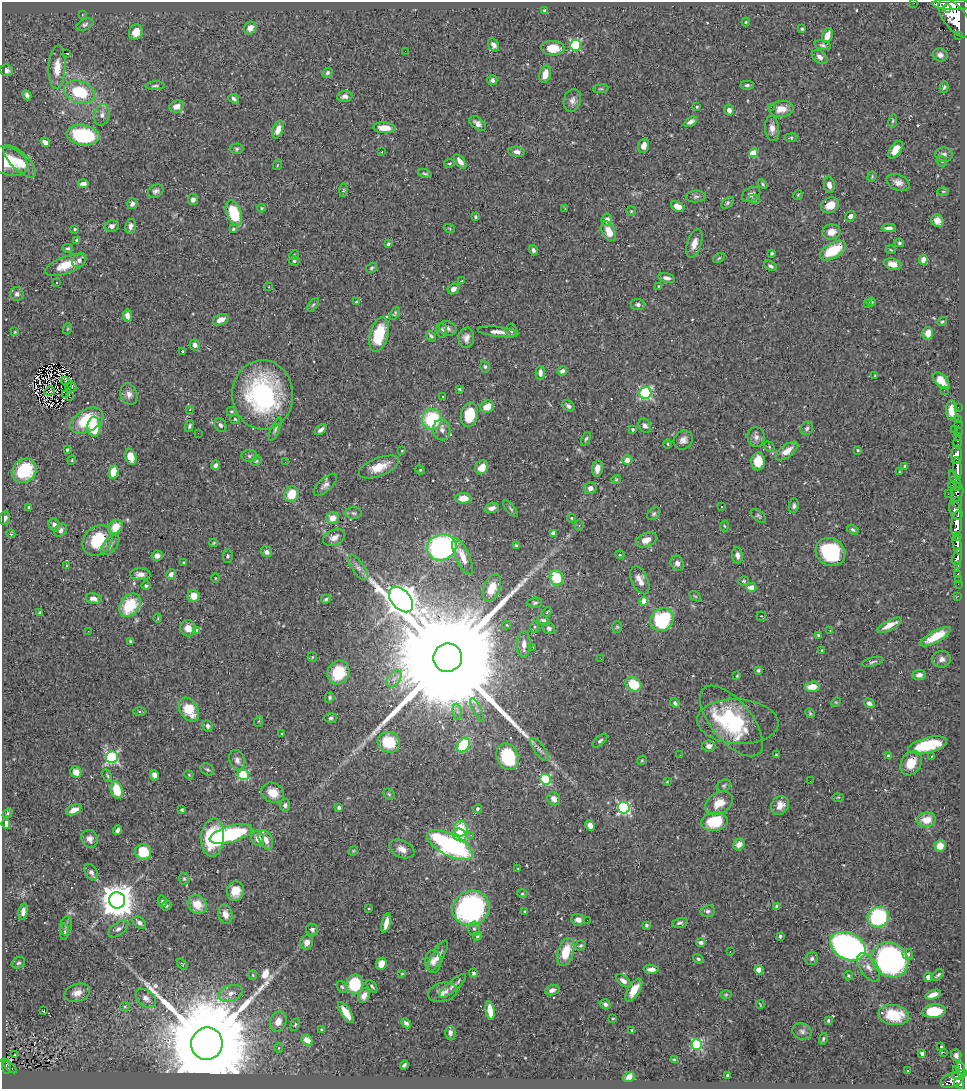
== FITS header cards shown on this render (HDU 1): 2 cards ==
NAXIS1  =                  963
NAXIS2  =                 1087

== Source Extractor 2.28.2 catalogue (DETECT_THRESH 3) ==
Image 963 x 1087 px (HDU 1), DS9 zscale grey, 1 PNG px = 1 image px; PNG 967 x 1091 px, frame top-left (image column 1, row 1087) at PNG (2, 2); each listed source drawn as its Kron ellipse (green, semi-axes under 4 px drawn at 4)
Background 0.539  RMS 0.021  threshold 0.0645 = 3 sigma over >= 5 px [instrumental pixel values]
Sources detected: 527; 4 with non-positive FLUX_AUTO (blend fragments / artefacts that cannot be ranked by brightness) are neither listed nor drawn; of the other 523, the 500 brightest by FLUX_AUTO listed and drawn (23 fainter detections omitted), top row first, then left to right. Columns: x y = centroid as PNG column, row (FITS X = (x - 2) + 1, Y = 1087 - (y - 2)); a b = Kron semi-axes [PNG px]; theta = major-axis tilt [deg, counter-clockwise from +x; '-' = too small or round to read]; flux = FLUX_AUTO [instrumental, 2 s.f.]
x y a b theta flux
914 3 2 2 - 8.2
952 5 20 5 -2 3400
947 8 4 2 - 450
545 11 4 3 - 3.3
82 15 2 2 - 1
955 18 23 11 -51 5900
746 22 4 3 - 1.6
85 25 9 5 26 3.7
250 28 7 6 - 12
802 29 4 4 - 1.9
136 32 8 6 69 16
959 35 3 3 - 72
827 36 7 5 72 14
494 45 7 5 -59 5.7
575 45 5 5 - 160
822 45 8 4 -17 3.1
553 48 12 7 -2 24
405 51 2 2 - 1.8
66 53 3 3 - 16
940 55 7 6 - 7.4
820 57 9 6 -37 6.3
57 67 21 8 86 24
6 70 6 5 - 5.5
327 73 5 4 - 3.1
545 74 9 5 76 19
492 80 5 5 - 4.2
747 85 7 4 1 3
155 86 9 3 3 2.2
944 87 6 4 77 2.3
601 89 7 3 7 2
80 92 15 11 -20 67
27 95 5 4 - 3.8
345 96 7 5 6 5.7
234 99 6 4 -39 3.6
572 100 11 8 74 7.3
177 106 7 6 - 12
697 107 4 3 - 1.6
771 107 2 2 - 23
781 109 12 8 6 15
729 110 5 5 - 6.2
102 115 11 7 79 7.9
893 121 6 3 81 1.7
690 122 7 4 31 6.2
477 123 9 5 -38 6.7
384 128 11 5 -3 20
772 128 12 7 -85 10
278 130 9 5 70 14
83 135 16 10 -9 130
791 138 6 4 8 2
45 142 5 4 - 6.9
644 146 7 5 73 8.9
237 149 7 5 1 2.7
895 150 10 5 56 15
382 152 3 2 - 1.2
517 152 8 5 -7 6.4
753 153 4 4 - 40
944 155 9 7 -7 6.4
8 161 21 13 -23 47
20 161 21 8 -44 21
942 161 6 5 - 2.5
460 162 8 4 -52 8.4
449 163 5 3 - 1.6
277 165 5 3 - 1.3
425 174 7 3 -18 2.5
872 177 5 4 - 1.8
898 182 12 7 -23 9
83 184 5 4 - 7.1
763 184 5 3 - 2
829 185 8 5 -80 8.1
343 190 7 4 88 2.1
156 191 8 6 28 4.8
943 191 6 4 -1 1.7
751 194 9 6 26 5.9
798 195 5 4 - 1.5
696 196 10 6 1 4.2
754 199 6 4 -12 2.3
193 200 5 5 - 5.5
728 203 7 5 42 2.7
132 204 5 5 - 5.6
830 205 9 7 27 17
678 207 7 4 -26 13
262 208 4 4 - 1.6
565 208 3 2 - 1.7
631 211 5 4 - 1.6
234 213 13 7 -70 69
850 216 6 4 54 5.8
475 217 3 3 - 2
607 220 6 5 - 8.1
937 221 7 6 - 8.9
112 226 7 6 - 6.1
130 226 7 5 77 7.4
449 228 5 3 - 1.4
889 228 7 4 0 5.6
75 229 3 2 - 1.5
233 229 4 3 - 1.7
609 231 10 6 -65 19
831 232 9 7 13 14
77 240 4 3 - 2.3
694 243 15 7 72 11
899 243 5 4 - 2.2
388 244 4 3 - 2.6
68 248 5 4 - 2.7
533 250 5 4 - 4.3
891 250 5 3 - 1.3
833 251 14 7 31 52
772 253 3 3 - 2.1
294 255 5 3 - 1.4
719 258 6 3 36 1.6
79 260 8 6 53 6
923 260 5 4 - 14
294 261 5 4 - 2.3
893 264 9 5 -18 12
65 265 21 8 20 26
770 266 7 4 -29 3.9
371 268 6 4 33 2.7
667 278 8 5 -15 5.4
462 281 3 2 - 1.5
57 283 3 2 - 1.1
658 286 3 2 - 1.1
269 287 3 2 - 2.8
453 289 6 5 - 6.7
17 294 7 7 - 4.4
356 302 3 3 - 2.3
871 302 5 4 - 3.2
867 303 3 2 - 3.5
638 304 7 5 -7 4.3
313 305 8 4 53 2.4
395 313 7 4 62 2.2
127 316 6 4 -85 8.2
221 320 8 5 24 11
942 321 5 4 - 2.1
448 328 9 7 -24 4.9
67 329 5 3 - 1.4
442 330 7 5 -82 4.4
511 331 7 5 -82 3.2
15 332 4 4 - 1.2
498 332 20 5 -6 10
928 333 6 5 - 19
379 335 18 9 74 59
431 336 6 4 -54 2.8
466 338 10 7 84 9.3
195 345 5 5 - 6.8
182 351 3 2 - 1.9
485 367 6 4 -73 2.4
562 371 5 4 - 7.5
540 373 7 4 -88 7.9
875 376 3 2 - 1.1
65 381 4 2 - 1.5
941 381 10 6 -47 17
68 386 4 2 - 2.4
72 386 5 3 - 1.6
459 389 3 3 - 1.5
944 390 3 2 - 1.4
49 391 5 2 - 1.5
645 393 6 6 - 220
66 394 2 2 - 1.2
129 394 11 8 -72 7.8
263 395 35 30 -88 210
70 397 3 2 - 1.5
442 397 3 3 - 4.1
568 406 7 5 -35 3.9
487 407 7 6 - 18
958 407 2 2 - 11
190 410 4 3 - 1.8
952 410 10 5 89 19
231 412 5 5 - 2.1
469 415 12 8 77 41
235 419 5 4 - 2
432 419 10 10 - 91
958 419 2 2 - 9
87 421 18 11 29 65
220 425 7 5 -63 3.7
958 425 2 2 - 11
189 426 6 4 65 2.5
645 426 7 6 - 4.9
94 427 10 6 -88 51
807 428 7 6 - 3.4
275 429 12 4 66 3.9
632 429 4 4 - 2.5
321 430 7 4 37 4.8
442 430 10 8 -84 8.8
954 430 4 3 - 130
958 432 3 2 - 16
198 433 2 2 - 3.1
958 436 3 2 - 24
756 437 10 8 -84 6.7
586 439 7 4 64 2.6
683 440 10 9 - 8.2
958 442 6 3 -90 49
668 444 4 3 - 1.5
769 447 5 4 - 1.9
67 450 3 3 - 2.2
858 450 4 3 - 1.9
402 451 4 3 - 1.2
787 451 13 6 36 13
957 455 9 5 89 1300
249 456 8 6 -1 3.2
130 457 8 5 -69 17
72 460 5 3 - 1.4
627 460 5 5 - 11
256 461 6 4 27 2
758 461 9 7 89 26
285 462 2 2 - 1
215 465 5 4 - 3.9
905 466 3 3 - 2.9
379 467 21 9 21 26
482 467 7 6 - 18
597 468 8 5 82 10
957 468 11 4 -87 1300
420 470 5 4 - 1.7
24 471 13 11 41 72
113 472 7 4 78 27
900 472 3 2 - 1.1
616 479 5 4 - 1.7
955 479 10 4 -60 480
325 485 14 6 43 7
955 486 7 3 -17 390
590 488 6 6 - 6.9
957 493 9 6 74 500
291 494 8 6 65 33
948 494 2 2 - 5.7
463 498 8 5 -1 17
957 503 5 4 - 400
722 506 3 3 - 2.6
794 506 7 5 83 3.4
29 507 4 3 - 1.9
492 508 7 4 17 6.3
511 509 10 4 -50 2.4
956 510 10 6 -67 1400
354 513 8 6 -4 3.6
654 514 7 5 46 3
758 516 9 5 -39 2.7
5 518 7 5 81 4.5
332 518 6 6 - 16
571 518 4 4 - 1.4
957 524 13 5 84 2600
54 525 6 5 - 6.5
579 525 5 4 - 1.8
724 526 5 3 - 1.4
115 527 8 6 47 24
61 530 7 5 46 5.6
853 530 6 4 -32 3.2
553 533 4 4 - 14
11 534 4 3 - 1.2
958 536 4 3 - 450
334 537 11 7 24 11
98 540 16 13 49 62
646 540 11 7 23 15
214 543 4 3 - 1.4
110 545 12 6 50 6
957 545 10 4 -78 1300
517 546 3 3 - 2.2
442 547 15 13 19 280
266 552 6 5 - 5.3
830 552 15 13 -34 98
620 555 4 3 - 1.2
737 555 8 5 -83 6.7
157 556 5 5 - 6.8
228 556 6 5 - 2.6
463 556 19 7 -65 21
957 557 8 4 76 370
184 563 3 3 - 1.7
677 563 8 6 -62 7.5
67 565 3 2 - 2.3
957 565 3 3 - 110
358 567 15 6 -54 7.8
140 574 10 6 -2 7.5
171 574 5 4 - 7.2
958 574 4 3 - 63
215 578 5 3 - 1.2
556 578 7 6 - 53
958 579 2 2 - 6.8
640 580 15 8 -67 11
744 581 5 5 - 2.2
958 584 2 2 - 7.7
146 586 4 4 - 2.6
751 587 5 4 - 12
492 588 14 8 68 32
193 596 6 6 - 18
695 596 6 3 -36 1.6
958 596 2 2 - 6.6
94 599 8 5 -9 7.6
326 599 5 4 - 2.4
401 600 14 9 -49 3100
644 601 4 4 - 33
535 603 7 5 4 3
130 605 13 9 54 63
547 612 5 3 - 1.2
40 613 3 3 - 2.4
761 616 5 4 - 1.8
158 618 5 3 - 1.2
662 620 12 10 42 120
544 621 7 4 -35 4.2
507 625 4 4 - 1.4
889 625 14 5 27 15
535 627 6 4 90 1.8
617 627 6 5 - 2
188 628 8 7 - 15
549 628 6 5 - 3.5
830 630 3 2 - 2.1
88 631 3 2 - 1.8
197 631 4 4 - 11
818 635 4 3 - 1.8
935 637 17 6 29 29
130 641 3 3 - 1.7
524 644 13 7 88 11
533 648 3 2 - 2.2
822 650 3 3 - 2.6
312 657 5 4 - 1.6
448 658 14 14 - 130000
601 659 2 2 - 3.1
942 659 9 8 - 6.6
872 662 11 4 13 3.2
758 670 4 4 - 2.4
338 672 12 10 63 54
919 675 7 5 6 5.7
737 676 4 3 - 1.4
394 679 9 6 53 6.3
633 684 8 6 -30 47
812 687 7 5 4 18
330 697 5 4 - 2.5
836 702 5 4 - 1.4
675 703 5 4 - 3.1
869 703 5 4 - 4.5
189 709 13 9 -58 40
477 709 12 3 -65 3
139 712 6 3 -1 2.1
457 712 8 4 -81 4.6
810 713 5 4 - 1.8
331 718 6 5 - 3.1
259 721 5 3 - 1.5
731 721 43 20 -50 120
738 721 41 22 -4 99
208 726 6 5 - 4.8
281 734 3 2 - 1.4
600 741 9 4 43 3.5
389 742 11 10 - 47
463 745 8 6 57 71
927 745 20 7 15 69
709 746 6 5 - 8.5
539 750 13 5 -52 5.6
680 755 2 2 - 2.2
776 755 3 3 - 1.9
889 756 3 3 - 5.9
931 756 3 2 - 1.4
112 757 6 6 - 220
507 757 14 10 -65 83
237 760 10 7 -71 6.6
642 760 5 3 - 1.4
911 763 13 10 59 23
207 769 7 5 -36 2.8
76 772 6 5 - 9.7
107 775 6 3 -63 2
154 775 5 4 - 8.9
189 775 5 3 - 1.3
243 775 5 5 - 120
545 779 5 5 - 130
810 781 2 2 - 2.5
667 782 4 3 - 1.1
724 786 7 5 38 2.8
117 790 9 5 -75 40
273 793 12 9 -27 20
389 794 6 5 - 2.1
838 797 6 4 2 1.8
554 799 7 6 - 8.2
719 803 15 10 31 25
285 805 6 5 - 4.4
780 805 10 8 59 14
339 808 4 4 - 2.8
624 808 6 5 - 240
478 809 4 4 - 2.8
74 810 8 5 25 9.9
182 810 4 3 - 2.2
8 813 5 4 - 1.9
926 820 9 7 8 21
715 822 13 9 7 61
6 824 5 4 - 13
590 826 5 4 - 11
461 829 8 7 - 37
118 830 5 3 - 4.6
231 834 22 8 16 180
460 835 7 6 - 31
471 835 3 3 - 1.6
213 837 19 11 85 82
258 838 7 6 - 12
90 839 9 8 - 7.5
266 840 10 6 -64 11
739 844 6 5 - 10
450 845 25 10 -27 350
940 846 6 5 - 15
402 849 13 8 -24 11
353 851 5 4 - 1.5
143 852 8 8 - 42
518 869 3 2 - 1.1
91 872 9 6 -60 5.9
184 879 6 5 - 2.2
235 891 10 8 76 19
522 894 5 3 - 1.7
117 900 8 8 - 3500
162 901 6 4 -77 2
197 904 10 8 -42 23
166 906 5 4 - 2.6
777 906 4 3 - 2.4
471 908 19 17 26 350
369 909 3 2 - 1.5
525 911 3 2 - 1.4
708 911 7 6 - 3.5
23 912 8 4 80 6.2
225 914 10 7 -78 11
878 917 11 10 - 140
578 920 7 5 -13 6.6
587 920 2 2 - 2.2
139 923 7 5 -39 4.3
386 923 10 4 77 11
680 923 8 4 15 3.5
646 925 4 4 - 3
66 926 9 6 81 3.9
118 929 11 6 37 5.6
312 929 6 5 - 4.4
474 929 7 5 90 3.7
64 932 8 3 85 2.3
478 936 4 3 - 2.2
780 936 3 3 - 1.9
701 942 5 4 - 3.9
307 943 7 6 - 8.1
581 945 6 5 - 2.3
848 946 19 13 -27 620
566 952 14 7 73 35
730 952 3 2 - 2.7
908 954 5 5 - 3.4
438 956 17 5 61 8.7
698 959 5 4 - 2.6
812 959 7 6 - 3.8
890 960 19 17 -36 450
433 962 11 8 -89 8.3
18 963 7 5 29 3
182 964 6 3 -52 1.2
381 964 6 5 - 19
868 967 16 8 -55 12
651 969 7 4 -2 7.3
759 970 4 4 - 33
473 973 4 4 - 3.1
402 974 4 3 - 1.2
253 975 5 4 - 1.6
938 975 7 3 40 2.2
848 976 4 4 - 2.1
928 977 4 4 - 9.1
623 981 8 5 -36 6.8
355 984 10 8 77 74
372 986 7 3 -52 2.2
452 986 17 5 41 7.9
342 987 6 4 -57 2.5
552 990 7 5 17 5.8
634 990 13 6 59 21
443 992 15 9 13 10
77 993 13 9 17 13
231 993 13 8 19 11
726 994 6 4 1 2.1
933 995 8 4 20 12
364 996 7 5 70 9.2
146 998 11 7 -38 8.9
605 1004 6 5 - 4.1
760 1005 4 2 - 1.2
125 1007 5 4 - 1.8
44 1011 4 2 - 13
490 1011 9 4 -81 21
934 1011 12 6 6 55
346 1012 12 5 -56 22
894 1015 15 10 -9 45
613 1018 3 2 - 1.5
828 1020 3 3 - 1.8
278 1022 10 8 68 12
406 1023 6 4 -45 4.1
295 1025 7 3 65 1.9
322 1030 4 3 - 1.7
632 1030 3 3 - 1.6
802 1031 10 8 -17 5.7
450 1033 7 5 -90 6.6
823 1039 6 4 72 2.5
307 1040 6 4 -41 16
207 1044 16 15 - 42000
697 1045 5 5 - 170
940 1046 3 3 - 210
279 1048 5 3 - 1.3
943 1052 2 2 - 2500
922 1053 4 3 - 6
15 1054 3 2 - 2.4
956 1055 6 5 - 6.5
675 1060 4 3 - 2.4
404 1065 5 3 - 2.8
9 1066 9 3 -43 46
6 1067 7 3 -82 50
956 1069 3 2 - 14
960 1069 7 3 -85 140
907 1070 2 2 - 1.2
727 1075 3 3 - 2.2
959 1075 7 3 17 220
629 1077 6 4 32 5.9
952 1080 12 7 21 620
959 1083 6 4 -56 500
At the frame edge (FLAGS 8, measured only in part): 1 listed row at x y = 914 3
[23 fainter detections neither listed nor drawn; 4 non-positive-flux detections neither listed nor drawn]